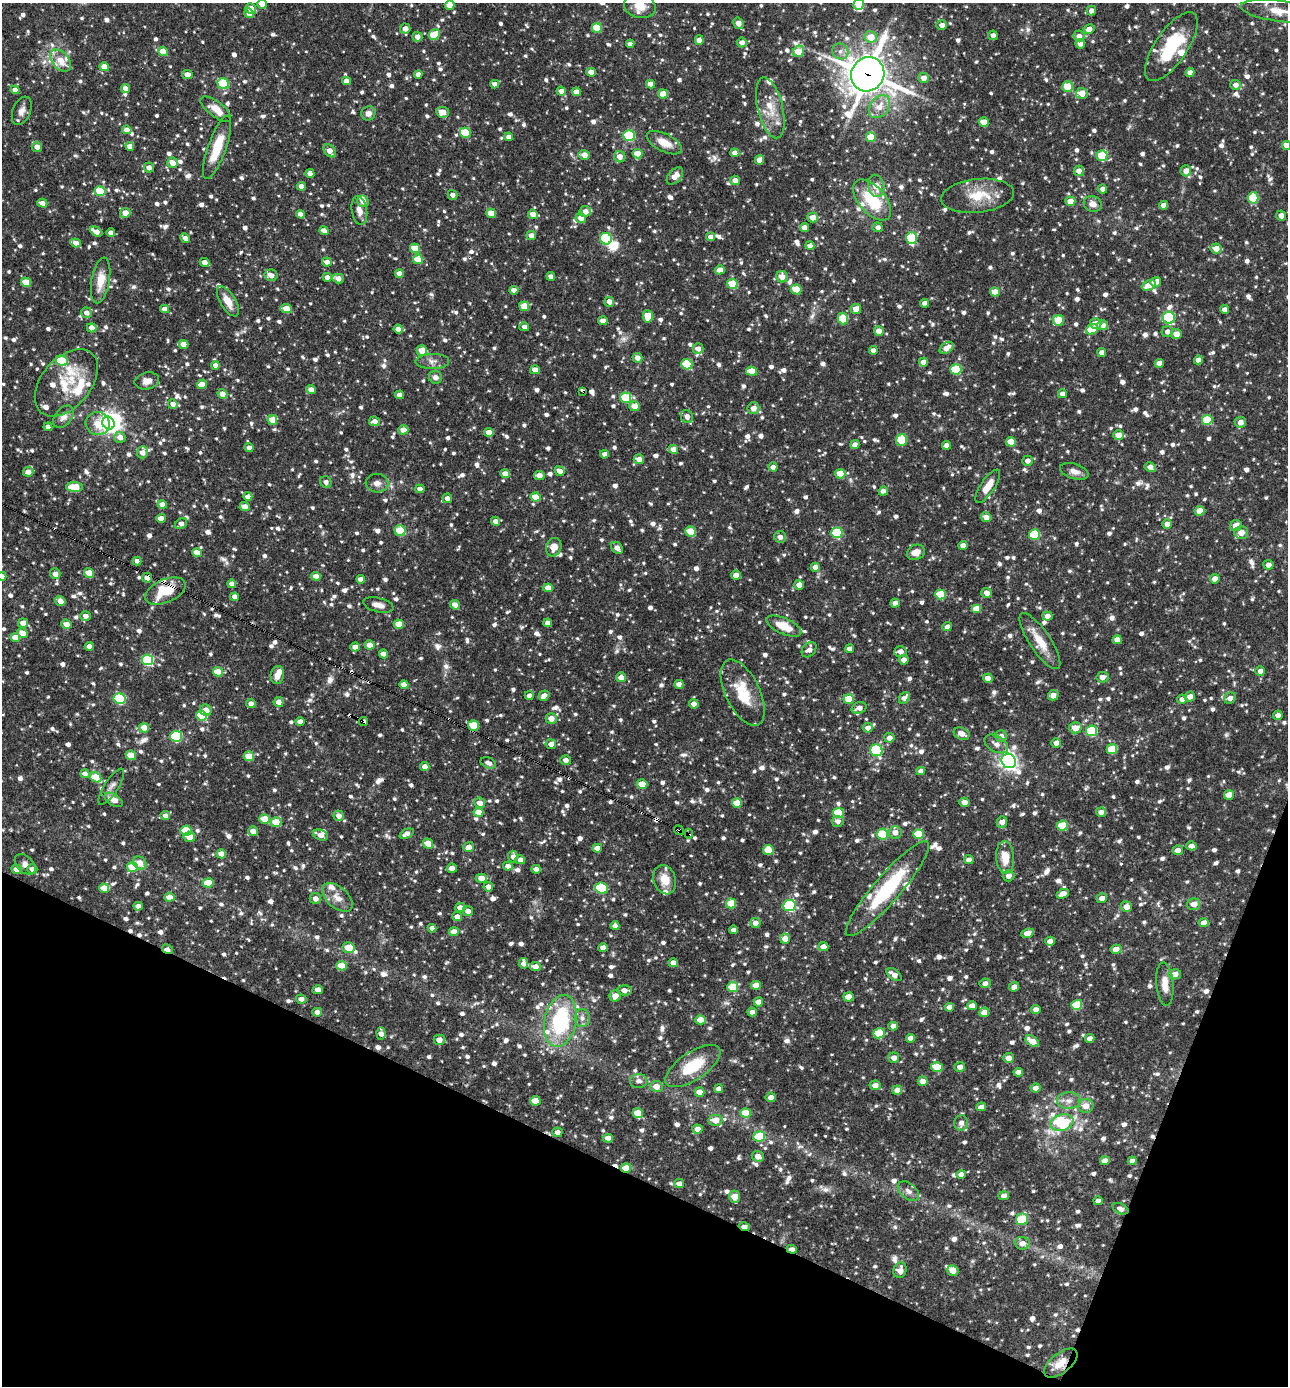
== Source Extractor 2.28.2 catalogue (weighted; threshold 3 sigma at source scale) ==
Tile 15 of 4 x 4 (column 3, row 4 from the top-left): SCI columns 2842-4127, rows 1-1384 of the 5550 x 5536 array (HDU 1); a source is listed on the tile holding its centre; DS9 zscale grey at full resolution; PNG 1290 x 1388 px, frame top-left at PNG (2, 3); each listed source drawn as its Kron ellipse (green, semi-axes under 4 px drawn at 4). Shown black and unused: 19% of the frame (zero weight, under 3 of 4 exposures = <1% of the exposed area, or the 3 px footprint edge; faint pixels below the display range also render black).
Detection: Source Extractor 2.28.2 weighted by HDU 2 'WHT'; one run over the whole footprint, this tile lists its part. Background 0.0825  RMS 0.0039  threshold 0.0177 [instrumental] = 3 sigma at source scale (4.5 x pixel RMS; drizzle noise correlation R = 1.50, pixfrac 1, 0.05/0.05 arcsec/px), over >= 5 px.
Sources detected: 1570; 2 inside a brighter object's white glare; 10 cosmic-ray / hot-pixel residue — neither listed nor drawn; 26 inside a brighter listed object's ellipse — not listed separately; of the other 1532, all 500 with FLUX_AUTO >= 1.93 (the completeness limit of this list) listed and drawn (1032 fainter detections not listed), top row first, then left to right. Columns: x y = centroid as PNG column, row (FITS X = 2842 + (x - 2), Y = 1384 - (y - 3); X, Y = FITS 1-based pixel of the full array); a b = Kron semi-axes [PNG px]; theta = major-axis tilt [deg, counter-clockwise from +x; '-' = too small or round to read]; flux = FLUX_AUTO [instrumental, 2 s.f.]
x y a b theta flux
262 4 5 4 - 6.5
859 4 6 5 - 11
450 5 5 4 - 3.6
640 6 16 12 -14 5.9
251 8 5 5 - 3
1091 11 5 4 - 2.1
1280 11 40 10 -8 8
249 13 5 4 - 2.6
738 23 6 5 - 3.8
942 25 5 5 - 2.7
597 28 5 5 - 13
405 29 5 5 - 2.9
1089 29 5 4 - 2.9
434 35 6 5 - 11
993 35 4 4 - 2
1079 36 5 5 - 2.4
417 37 5 5 - 2.7
871 37 6 6 - 6.6
699 40 5 4 - 2.8
742 42 5 5 - 2.4
630 44 4 4 - 2.8
1080 44 5 4 - 3.1
1171 47 40 16 56 21
163 51 5 4 - 7
799 51 6 5 - 9.5
840 51 8 7 - 2.1
61 60 12 8 -50 5.8
104 67 5 4 - 4.4
591 72 4 4 - 3.5
1190 72 4 4 - 2.8
418 74 4 4 - 2.6
868 74 17 16 - 930
187 75 5 4 - 3.1
924 78 5 5 - 3
346 81 4 4 - 3
223 84 6 5 - 25
495 84 4 4 - 2.4
650 84 4 4 - 3.1
1236 85 5 5 - 2.4
1067 87 5 5 - 8.9
125 88 4 4 - 2.5
15 90 4 4 - 2.9
561 91 5 4 - 2.8
576 92 5 4 - 3.5
1082 93 6 5 - 5.2
663 94 5 4 - 5.8
879 107 12 9 52 5
770 108 31 12 -76 8.6
216 109 18 7 -37 5.3
22 111 15 8 67 2.7
443 112 6 5 - 4
368 113 7 7 - 2.4
984 122 5 4 - 6.7
127 130 5 4 - 4.2
465 133 5 5 - 16
629 135 6 5 - 36
509 137 4 4 - 2.6
871 137 5 5 - 10
664 143 19 9 -27 5.7
1287 145 4 4 - 3.6
130 146 4 4 - 3.3
37 147 5 5 - 3.2
217 147 33 9 71 12
330 151 7 5 -52 3.5
735 153 4 4 - 2.9
637 154 5 4 - 5.7
584 155 5 4 - 3.7
1102 155 5 5 - 16
620 157 6 5 - 3.3
759 160 4 4 - 4.5
172 163 5 5 - 3.7
149 167 5 5 - 2.6
1079 171 5 5 - 2.7
1186 171 5 5 - 2.8
310 173 4 4 - 3.2
675 176 10 6 46 3.9
735 180 5 4 - 3.2
301 186 4 4 - 3.4
876 186 11 8 -76 4.8
1102 189 4 4 - 2
100 191 5 5 - 16
453 195 5 5 - 2.2
978 196 36 16 6 12
1253 198 5 5 - 14
872 200 24 13 -49 18
363 201 6 5 - 3.5
1070 201 5 4 - 4.9
42 203 5 4 - 2.7
1093 204 9 7 -23 2.8
1164 205 4 4 - 2.4
359 210 14 7 -80 2.9
585 211 5 5 - 3.1
125 213 5 5 - 4.1
491 213 5 4 - 6.5
301 214 4 4 - 3.6
533 214 5 4 - 3.7
1281 215 5 5 - 2
813 217 5 5 - 3.9
581 218 5 5 - 3.5
878 227 5 5 - 2.1
804 228 4 4 - 2.9
324 231 5 4 - 2.9
96 232 7 4 -29 4
111 233 4 4 - 2.4
531 236 4 4 - 2.7
711 237 4 4 - 2.8
185 238 5 4 - 2.6
911 238 6 5 - 22
606 239 6 5 - 27
76 243 5 4 - 3.4
810 246 4 4 - 2.5
415 248 5 4 - 10
1216 248 5 5 - 3.2
418 259 5 4 - 8.2
204 262 5 4 - 3
327 262 5 4 - 2.7
720 270 5 4 - 3.6
399 274 4 4 - 3.5
271 275 6 5 - 3.7
551 276 4 4 - 2
327 277 4 4 - 2.3
782 277 6 5 - 3.4
338 278 6 4 -17 2.9
101 280 23 9 80 6.3
26 282 5 4 - 9.6
1156 282 5 5 - 3.7
732 284 5 5 - 16
1149 285 7 5 25 4.4
796 289 5 5 - 11
514 290 4 4 - 2.7
995 292 5 4 - 5.5
228 301 17 7 -58 5.4
609 302 5 5 - 3.1
925 303 4 4 - 2.7
524 306 5 4 - 8.8
164 309 4 4 - 2.8
286 309 5 4 - 5.2
856 309 5 5 - 3.8
1225 309 4 4 - 2.2
86 313 5 5 - 2.7
648 316 6 5 - 8.7
1169 318 6 6 - 27
843 319 6 5 - 15
1058 320 5 5 - 11
603 321 4 4 - 2.6
1096 323 6 5 - 3.6
1102 325 6 5 - 3.2
524 327 5 4 - 2
92 328 5 4 - 3.6
398 329 4 4 - 3.7
1092 329 6 5 - 9.7
879 331 5 5 - 3.3
1167 332 5 5 - 1.9
1176 334 5 5 - 3.3
184 344 5 4 - 4.1
947 348 8 5 37 3.6
698 349 5 5 - 2.6
422 350 5 5 - 5.4
873 350 4 4 - 2.4
1102 352 4 4 - 2.4
637 358 5 5 - 2.5
1198 360 4 4 - 2.9
62 361 6 5 - 21
432 361 17 7 1 2.5
924 362 4 4 - 3.3
1159 363 4 4 - 2.9
687 364 5 5 - 20
215 365 4 4 - 2.5
956 369 5 5 - 18
535 370 5 4 - 3.4
751 371 5 4 - 6.4
435 377 6 6 - 1.9
147 381 12 8 12 3
66 383 39 24 49 16
202 384 5 4 - 2.9
311 390 5 4 - 2.8
583 391 4 3 - 13
222 394 5 4 - 4
1062 394 4 4 - 2.5
399 395 4 4 - 2.6
626 398 5 5 - 18
173 404 5 4 - 2.5
635 406 5 5 - 4.4
753 408 6 5 - 2.6
687 416 6 6 - 2
64 417 12 8 50 2.9
272 420 5 4 - 6.5
1207 420 5 5 - 16
375 421 5 5 - 2.6
1240 422 5 5 - 2.8
108 423 7 5 -56 210
98 424 12 11 - 7.2
48 427 4 4 - 2.6
403 430 5 4 - 3.3
489 432 4 4 - 4.8
1119 435 5 5 - 5.1
120 437 5 5 - 3.4
901 440 6 5 - 11
1011 442 5 5 - 7.4
855 445 4 4 - 2.3
946 445 4 4 - 2.3
249 448 4 4 - 2.3
673 449 5 4 - 3.5
142 452 6 5 - 3
604 454 4 4 - 2
639 459 5 5 - 2.9
1028 461 5 5 - 2.3
773 467 4 4 - 2.6
1150 467 6 4 -29 3.2
560 471 5 4 - 3.1
1074 471 15 7 -17 2.8
28 472 5 5 - 2.9
505 474 5 4 - 2.8
840 474 5 5 - 7.8
539 475 5 4 - 3.1
326 482 6 5 - 2
377 483 11 9 -4 2.3
988 486 19 7 56 5.6
75 487 8 4 -2 12
420 489 5 4 - 2
883 491 5 4 - 2.5
248 496 4 4 - 2.4
535 497 5 4 - 7
447 498 5 4 - 2.2
162 504 4 4 - 3.3
245 507 5 4 - 3.1
1200 511 5 5 - 6.1
986 517 5 5 - 2.7
161 518 5 4 - 3
496 521 5 4 - 2.5
181 524 6 5 - 2.7
1167 524 5 4 - 2.8
1236 526 6 5 - 3.9
400 531 5 5 - 15
690 532 5 5 - 12
1241 532 7 6 - 3.7
837 533 5 5 - 29
1034 534 5 5 - 22
780 537 6 6 - 2.2
963 545 4 4 - 3
554 547 9 7 71 3.7
617 548 7 5 -51 2.9
916 552 9 7 25 3.3
197 553 5 4 - 4.1
137 561 4 4 - 2.1
1268 565 5 5 - 2.7
815 567 4 4 - 2.7
89 573 5 4 - 6.3
55 574 5 5 - 2.5
736 575 5 4 - 3
2 576 4 4 - 2.2
316 576 4 4 - 3.8
147 578 5 5 - 2.8
361 579 4 4 - 3.2
1215 579 5 4 - 2.9
232 584 4 4 - 2.7
799 585 5 5 - 2.8
548 588 5 4 - 4.5
165 591 21 11 24 13
987 593 5 5 - 2.9
940 594 5 5 - 14
235 597 4 4 - 2.6
60 601 5 5 - 3.2
895 603 5 4 - 2.7
378 605 15 7 -14 2.6
455 605 5 4 - 2.9
976 609 5 4 - 5
85 616 5 4 - 2.2
1047 616 5 4 - 2.5
23 623 5 4 - 3.8
548 623 4 4 - 2.8
66 624 5 4 - 2.9
399 624 5 4 - 6.5
784 626 19 8 -23 8
947 627 5 4 - 2.2
22 633 5 4 - 3.9
15 637 5 4 - 5.7
1117 640 5 4 - 3.7
1040 641 33 10 -56 8.8
369 645 5 4 - 3.8
89 646 4 4 - 2.5
355 647 5 4 - 2.7
849 649 5 4 - 2.3
809 650 9 6 50 2.3
900 652 6 5 - 2.8
383 654 5 4 - 3.4
147 660 6 5 - 38
904 660 5 4 - 2.5
1260 671 5 4 - 2.4
218 672 5 4 - 8.5
277 675 9 6 82 3.3
621 677 5 5 - 3
1102 677 6 5 - 2.3
988 678 5 4 - 3
679 684 4 4 - 2.5
404 685 4 4 - 4.4
743 693 36 17 -64 13
529 695 4 4 - 2.3
1053 695 5 5 - 2.7
544 696 6 5 - 3
1190 696 5 5 - 2.9
904 698 6 5 - 2.2
1230 698 6 5 - 2.1
120 699 6 5 - 35
849 699 5 5 - 9.5
1182 699 5 4 - 2.3
279 702 5 5 - 2.9
251 703 5 4 - 2.2
694 704 5 4 - 2.7
859 708 8 5 18 2.5
206 710 6 5 - 4.5
1278 715 5 4 - 2.1
202 716 5 5 - 22
551 718 5 5 - 4
364 721 4 3 - 2
300 722 4 4 - 3
473 725 5 5 - 10
144 728 5 4 - 6.2
868 728 5 5 - 2.4
1075 728 6 5 - 4.1
1091 731 5 5 - 25
962 734 8 6 -21 2.8
176 736 6 5 - 30
1001 736 6 6 - 2.6
889 738 5 5 - 2.7
1056 743 5 5 - 2.5
551 744 5 5 - 2.3
996 744 13 8 -30 2.6
1112 749 5 5 - 12
876 750 6 6 - 42
131 755 5 4 - 9.6
249 756 5 5 - 8.8
565 760 5 5 - 2.1
1009 761 7 7 - 170
488 763 8 5 -21 2.2
425 766 4 4 - 2.8
921 771 4 4 - 2.4
85 774 4 4 - 2.4
95 777 6 5 - 11
642 784 5 4 - 9.2
111 787 21 7 57 2.3
1229 795 5 4 - 5.4
114 800 10 5 -31 3.7
964 802 5 4 - 2.7
480 803 5 5 - 3.3
737 803 5 4 - 7.8
478 812 5 4 - 6.5
1101 812 5 4 - 2.4
838 813 5 5 - 16
165 816 5 4 - 2.7
339 816 5 5 - 3.1
264 819 5 4 - 8.9
838 821 6 5 - 2
276 822 5 5 - 7.9
1002 822 6 5 - 3.1
1062 826 5 5 - 13
679 830 5 3 - 27
186 831 5 5 - 17
253 831 5 5 - 3.2
895 832 6 6 - 3.1
407 834 7 4 26 2.2
689 834 5 3 - 12
882 834 5 5 - 23
918 834 5 5 - 13
321 835 7 5 -24 3.3
189 837 6 5 - 4.1
428 843 5 5 - 6.8
1191 846 5 4 - 3.1
469 847 5 4 - 2.7
597 848 5 4 - 3.1
768 850 5 5 - 7.6
1178 850 5 5 - 2.5
221 854 5 4 - 5.1
513 857 6 5 - 2.1
1005 857 16 9 -86 7.3
520 860 5 4 - 2.7
969 860 5 4 - 2
140 863 7 6 - 5.7
25 864 12 8 -43 2.1
508 866 5 4 - 2.7
132 867 5 5 - 10
452 868 5 4 - 2.7
16 869 5 4 - 3.8
32 869 5 4 - 2.5
536 869 4 4 - 2.5
1009 876 6 5 - 2.6
481 878 5 4 - 4.3
665 880 15 11 -72 6.5
208 883 5 4 - 10
488 887 5 5 - 3
104 888 5 4 - 7.4
602 888 6 5 - 23
887 889 61 13 49 34
1063 894 6 4 25 3.3
170 897 5 4 - 5.3
337 897 18 10 -41 4.4
315 898 5 5 - 2.3
1102 898 5 5 - 2.9
731 903 5 5 - 9.8
1194 904 6 5 - 3.7
789 905 6 5 - 43
138 906 4 4 - 2.6
1126 907 5 5 - 3.1
460 908 5 4 - 3.6
468 911 5 5 - 2.3
457 917 5 4 - 3.2
755 923 5 5 - 2.6
1203 923 5 4 - 3.2
615 926 4 4 - 2.5
432 928 4 4 - 2.3
733 930 4 4 - 2
454 932 5 4 - 4.6
1027 933 6 4 20 4.2
785 939 5 5 - 4.2
1050 941 5 4 - 2.6
823 947 5 4 - 3.2
348 948 6 5 - 6.5
603 948 4 4 - 2.5
167 949 6 4 -29 2.7
1116 949 5 4 - 3
524 963 5 4 - 2.8
673 963 4 4 - 3.2
341 966 5 4 - 8.8
535 967 5 4 - 3.2
1175 974 6 5 - 2.9
894 975 9 5 -35 2.8
985 983 5 5 - 2.1
1165 984 22 8 -85 4.9
756 985 5 4 - 4.6
733 987 5 5 - 12
1014 987 5 4 - 2.9
318 990 5 4 - 2.8
624 990 7 5 -1 3
615 996 6 5 - 3.6
848 997 5 4 - 5.1
301 999 5 4 - 2.3
758 1002 5 4 - 3.9
1077 1005 5 5 - 17
972 1006 5 4 - 3.5
949 1007 4 4 - 2.9
1036 1009 5 4 - 2.3
317 1012 5 4 - 2.3
752 1012 5 4 - 2.3
984 1012 5 4 - 5.1
582 1018 9 7 -87 2.2
700 1020 5 4 - 4.9
560 1021 26 16 78 39
893 1026 5 4 - 2.6
381 1033 6 4 -85 2.7
879 1033 5 5 - 16
910 1038 4 4 - 3
1090 1038 4 4 - 2.4
439 1040 5 5 - 3.2
1032 1041 7 5 -32 4.9
894 1058 5 5 - 2.7
1008 1058 5 5 - 2.9
693 1066 32 14 34 16
937 1067 6 5 - 9.5
960 1067 5 5 - 2.5
1018 1072 5 4 - 2.7
638 1081 8 7 - 2
923 1081 5 4 - 3.5
875 1085 5 5 - 3
656 1086 6 5 - 3.5
1036 1088 5 4 - 2.5
719 1089 4 4 - 2.5
897 1090 5 4 - 3.2
700 1092 5 4 - 4.8
771 1097 5 4 - 2.5
535 1101 5 4 - 6.5
1068 1101 11 8 0 2.5
1086 1106 8 7 - 3.6
981 1107 5 4 - 2.8
638 1113 5 5 - 7.5
746 1113 5 5 - 8.7
715 1120 7 5 -1 5.4
961 1123 7 7 - 2.3
1062 1123 12 8 13 22
697 1129 5 4 - 2.6
557 1132 5 4 - 2.1
759 1136 6 5 - 15
608 1138 5 4 - 2.8
758 1156 6 5 - 3.1
1105 1161 5 4 - 3.3
1132 1161 4 4 - 2.2
626 1168 5 4 - 6.3
961 1174 5 4 - 2.7
679 1184 5 4 - 2.6
908 1191 12 7 -39 2.3
1004 1196 5 4 - 2.3
734 1197 6 5 - 6.1
1098 1201 5 4 - 1.9
1121 1209 8 5 -25 2
1022 1219 6 5 - 19
744 1226 6 4 -13 2.8
1022 1243 7 6 - 2.9
792 1249 5 4 - 3.1
900 1270 8 6 75 3.3
953 1271 5 5 - 3.8
1061 1363 20 10 38 4.7
Overlapping masked pixels (flux is a lower limit): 15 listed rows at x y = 868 74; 217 147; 583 391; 988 486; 147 578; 165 591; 364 721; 473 725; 679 830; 689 834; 167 949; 626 1168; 744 1226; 792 1249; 1061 1363
Isophote crosses this tile's border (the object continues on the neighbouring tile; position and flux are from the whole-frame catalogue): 7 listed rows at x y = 262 4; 859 4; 450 5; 640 6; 1280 11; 1287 145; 2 576